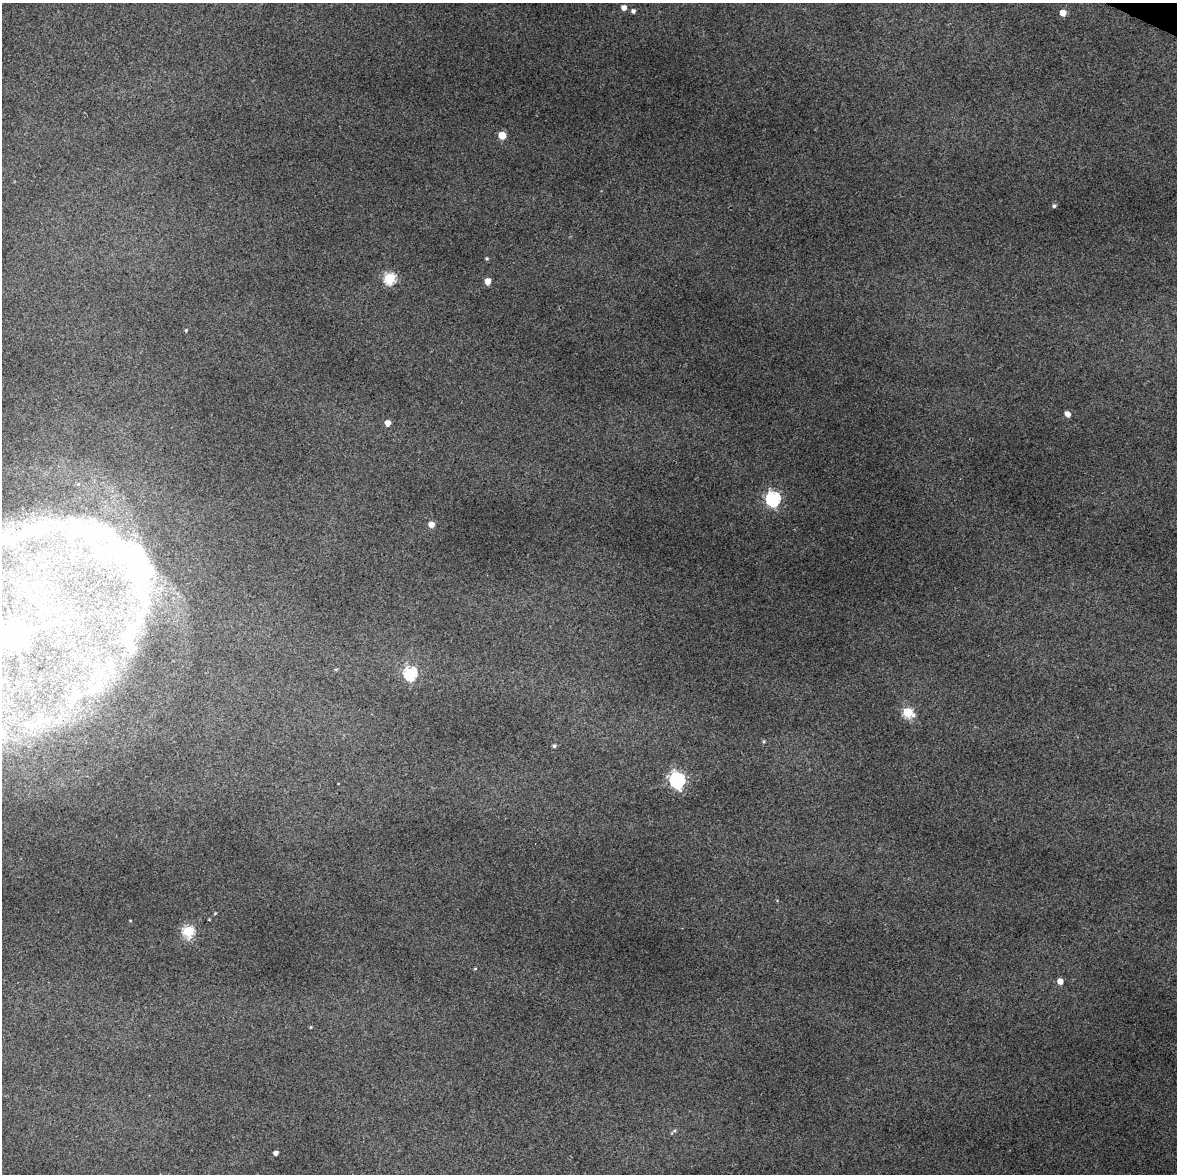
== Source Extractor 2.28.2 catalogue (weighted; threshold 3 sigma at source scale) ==
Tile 7 of 4 x 3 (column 3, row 2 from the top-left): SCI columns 2355-3529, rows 1431-2602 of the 4707 x 4001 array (HDU 1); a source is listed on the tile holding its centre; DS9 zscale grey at full resolution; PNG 1179 x 1176 px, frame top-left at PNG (2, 3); no overlay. Shown black and unused: <1% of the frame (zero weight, under 3 of 4 exposures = <1% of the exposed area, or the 3 px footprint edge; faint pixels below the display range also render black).
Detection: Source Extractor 2.28.2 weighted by HDU 2 'WHT'; one run over the whole footprint, this tile lists its part. Background 0.119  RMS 0.0097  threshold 0.0436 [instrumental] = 3 sigma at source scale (4.5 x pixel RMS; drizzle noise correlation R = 1.50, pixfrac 1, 0.0396/0.0396 arcsec/px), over >= 5 px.
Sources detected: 36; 2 inside a brighter object's white glare — not listed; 1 inside a brighter listed object's ellipse — not listed separately; the other 33 listed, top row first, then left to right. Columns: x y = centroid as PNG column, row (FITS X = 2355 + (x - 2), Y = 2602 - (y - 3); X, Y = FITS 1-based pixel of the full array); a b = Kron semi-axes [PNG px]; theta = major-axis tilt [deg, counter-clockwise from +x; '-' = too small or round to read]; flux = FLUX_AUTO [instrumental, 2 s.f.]
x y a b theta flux
624 8 4 4 - 5.4
633 11 4 4 - 2.6
1063 13 5 5 - 11
502 135 5 5 - 19
1054 206 4 4 - 2
487 258 4 4 - 1.3
389 278 6 6 - 92
487 281 5 4 - 11
186 330 4 3 - 1.1
1067 414 6 4 -49 6.1
388 423 5 5 - 7.6
773 499 6 6 - 180
431 524 5 5 - 6.8
35 530 156 27 16 220
110 540 116 48 -42 260
130 632 29 12 72 22
14 634 8 8 - 1400
336 669 6 3 19 1
410 673 6 6 - 130
100 674 14 7 17 8.1
74 699 20 8 52 11
907 712 6 5 - 61
764 741 4 4 - 1
554 746 4 4 - 1.9
677 780 7 6 - 260
215 913 4 3 - 0.84
130 920 4 2 - 0.62
188 931 6 6 - 87
475 969 5 3 - 0.82
1060 981 5 5 - 8.3
311 1027 4 3 - 0.84
674 1130 6 4 28 1.6
275 1153 4 4 - 3.5
Isophote crosses this tile's border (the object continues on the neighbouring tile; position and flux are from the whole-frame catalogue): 2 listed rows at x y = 35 530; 14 634